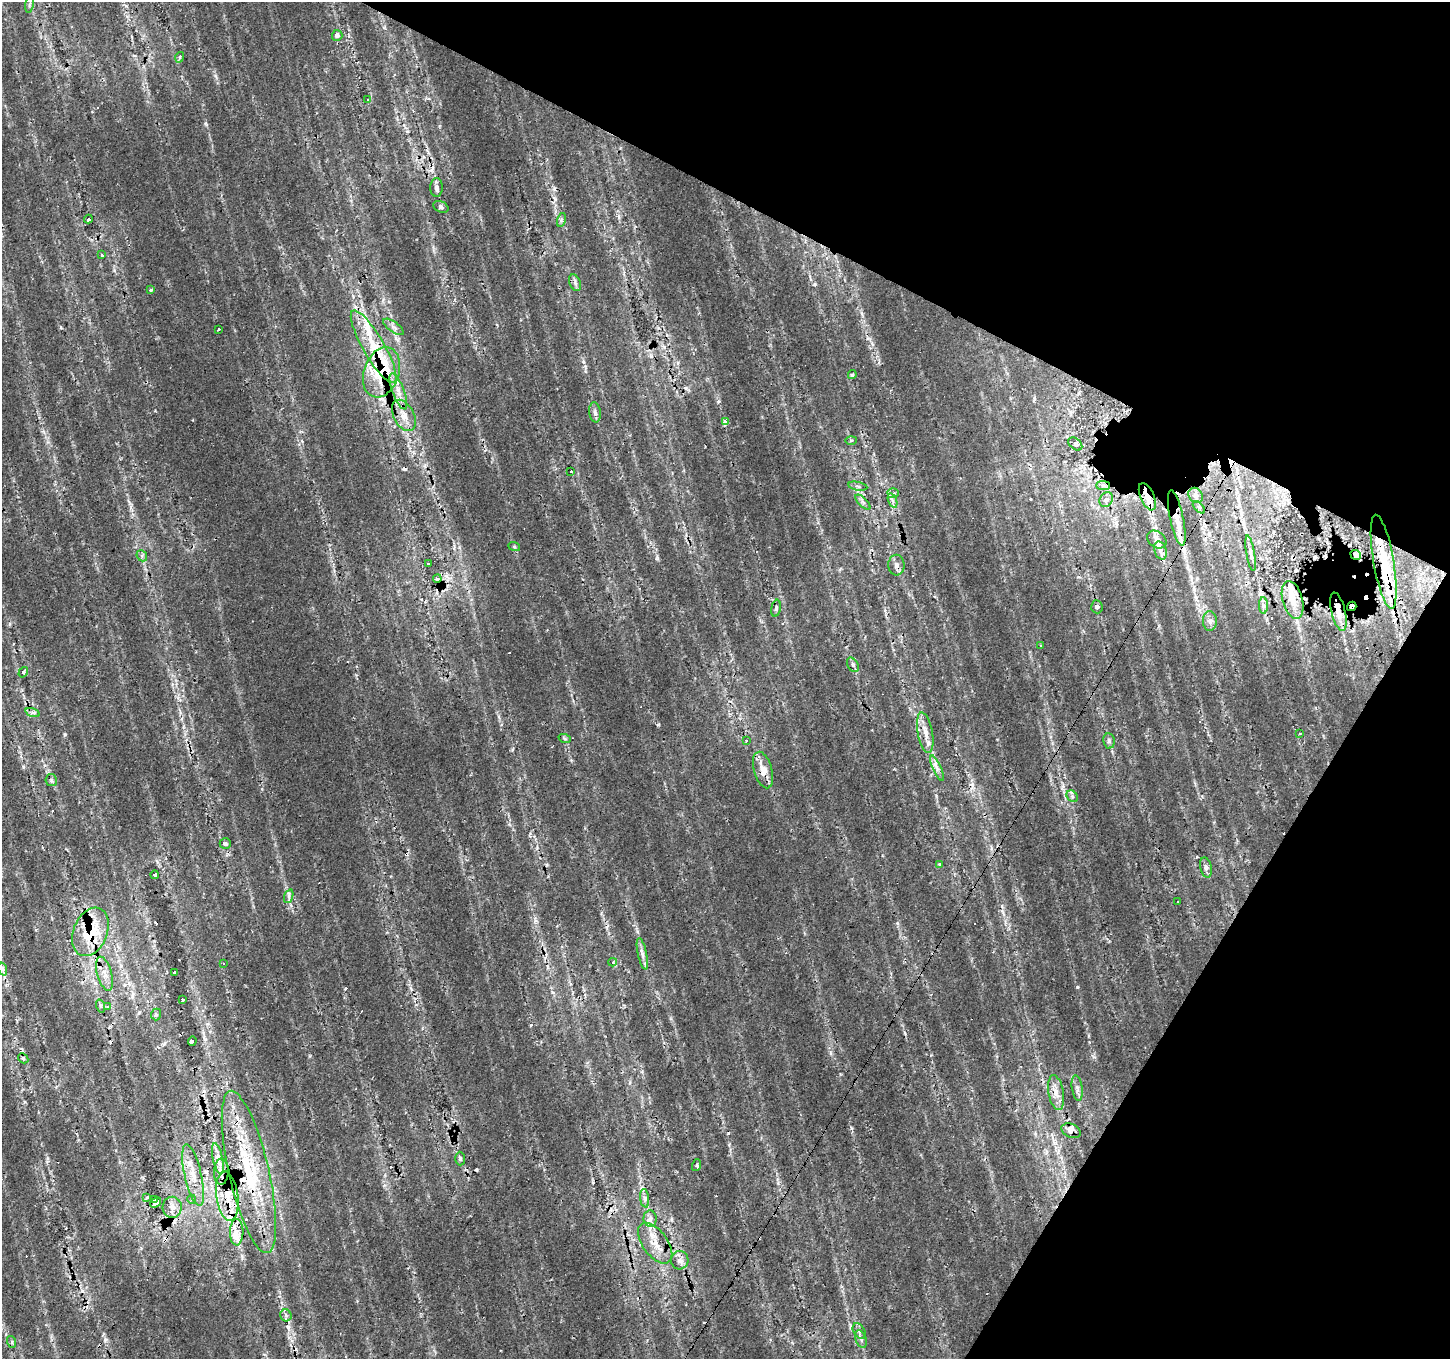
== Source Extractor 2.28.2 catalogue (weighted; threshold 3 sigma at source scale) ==
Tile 8 of 4 x 4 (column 4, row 2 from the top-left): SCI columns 4345-5792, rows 2975-4331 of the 5792 x 5881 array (HDU 1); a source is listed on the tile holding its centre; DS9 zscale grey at full resolution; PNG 1452 x 1361 px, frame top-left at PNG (2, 2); each listed source drawn as its Kron ellipse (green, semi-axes under 4 px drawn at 4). Shown black and unused: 27% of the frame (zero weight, under 2 of 3 exposures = <1% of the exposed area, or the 3 px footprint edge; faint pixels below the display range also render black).
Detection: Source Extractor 2.28.2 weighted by HDU 2 'WHT'; one run over the whole footprint, this tile lists its part. Background 0.0153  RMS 0.0065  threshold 0.0292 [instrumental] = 3 sigma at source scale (4.5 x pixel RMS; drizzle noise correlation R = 1.50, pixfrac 1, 0.0396/0.0396 arcsec/px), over >= 5 px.
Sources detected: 146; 29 cosmic-ray / hot-pixel residue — neither listed nor drawn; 11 inside a brighter listed object's ellipse — not listed separately; the other 106 listed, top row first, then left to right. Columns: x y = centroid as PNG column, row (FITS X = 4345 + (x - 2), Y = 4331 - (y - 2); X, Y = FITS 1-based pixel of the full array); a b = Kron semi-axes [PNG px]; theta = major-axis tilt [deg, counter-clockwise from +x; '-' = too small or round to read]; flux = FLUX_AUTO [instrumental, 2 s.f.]
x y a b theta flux
30 5 8 4 81 1.2
337 35 5 5 - 2.8
180 57 5 3 - 1.2
367 100 3 3 - 2.6
437 188 9 6 -88 2.1
441 207 8 5 -26 1.6
88 219 4 3 - 5.5
561 220 7 4 73 1.3
102 255 3 3 - 0.72
575 283 8 5 -68 1.7
151 290 3 3 - 1.9
393 327 12 5 -35 2.7
219 329 3 3 - 1.5
374 347 41 10 -60 27
381 372 26 17 71 35
852 375 4 3 - 1.3
398 391 19 6 -69 6.4
595 412 10 6 -82 2.1
404 415 17 10 -62 8.2
725 421 3 3 - 36
851 440 6 3 2 0.8
1075 444 8 5 -40 1.4
571 471 3 2 - 0.63
1103 485 7 4 0 1.6
858 486 9 3 -11 1
893 493 5 5 - 1.8
1196 495 8 6 -49 2.4
1147 497 14 7 -67 7
1106 500 8 6 57 2
893 501 7 4 -70 1.9
863 502 10 3 -45 1.6
1199 507 7 3 -44 1.3
1177 518 28 6 -78 10
1157 540 10 7 -38 3.1
514 546 6 4 -20 0.73
1160 551 9 6 -72 2.7
1251 553 18 3 -80 2.5
1356 555 5 4 - 2.2
142 556 6 4 -49 1.4
1384 562 48 10 -80 22
428 564 3 3 - 4.7
896 565 10 8 88 3
437 579 4 3 - 51
1293 600 19 10 -75 9.4
1263 605 8 4 -90 1.8
1352 606 5 4 - 2.4
1097 607 6 5 - 1.6
776 608 8 4 80 1.3
1338 612 20 7 -76 7.4
1210 621 10 7 -89 2.8
1040 646 3 2 - 0.59
853 665 8 5 -60 1.5
23 672 6 4 55 2.5
33 712 7 3 -19 1.6
925 733 20 7 -80 6.6
1299 734 4 3 - 0.66
565 739 6 4 -20 1
746 741 4 4 - 0.77
1109 741 7 5 -80 1.6
937 768 14 4 -67 3.1
763 770 19 9 -74 9.2
51 780 6 5 - 1.4
1072 796 6 5 - 1.4
225 844 6 5 - 1.5
940 865 3 3 - 3.4
1206 868 10 5 -76 2.3
155 875 4 3 - 12
289 896 7 4 72 1.6
1178 902 3 2 - 0.83
90 932 25 17 68 31
642 954 16 4 -78 3.3
613 962 4 4 - 1.8
224 963 3 2 - 0.8
3 969 7 4 -71 1.2
175 972 3 3 - 3.6
104 974 17 7 -74 6.4
183 1000 4 3 - 8.1
101 1006 7 4 -72 1.2
107 1006 4 3 - 1.5
156 1014 6 5 - 1.1
192 1041 5 3 - 40
23 1058 6 4 -46 1.1
1077 1088 13 5 -82 2.6
1056 1093 17 7 -80 5.8
1071 1131 10 6 -24 3.2
460 1158 7 5 -88 1.3
218 1159 16 5 -78 5.1
697 1165 6 3 72 0.81
221 1171 13 7 88 5.8
249 1172 83 20 -77 63
193 1175 31 8 -77 11
227 1196 25 11 -83 18
147 1197 3 2 - 1.2
645 1198 9 4 -82 2.1
154 1199 4 3 - 43
192 1199 4 4 - 1.2
156 1203 6 4 42 42
172 1207 10 9 - 4.9
650 1219 8 6 88 2.6
237 1232 13 6 88 13
655 1243 23 12 -54 12
680 1260 9 8 - 3.8
286 1315 6 5 - 1.5
859 1331 8 5 -59 2.1
861 1339 9 5 -69 2
12 1342 6 4 -72 0.82
Overlapping masked pixels (flux is a lower limit): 17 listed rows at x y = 374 347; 381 372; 1103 485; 1147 497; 1177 518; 1356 555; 1384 562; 437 579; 1352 606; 1338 612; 763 770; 90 932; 1071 1131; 221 1171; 249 1172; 193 1175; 227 1196
Unlisted compact peaks at least as high as the median listed source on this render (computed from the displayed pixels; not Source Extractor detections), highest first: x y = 1077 987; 288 1327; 1094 1057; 897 923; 657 559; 658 725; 852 1128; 23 767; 205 123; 389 302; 531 1025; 384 28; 345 988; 65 734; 719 401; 642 1071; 905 1033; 215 76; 831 1053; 106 1339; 535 920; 637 931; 47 1158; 385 1185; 583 362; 872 344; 815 284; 310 1056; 289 1337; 606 927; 571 760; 729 1145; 931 1055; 129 502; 385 1175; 509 824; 778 1183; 353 296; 512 750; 291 905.